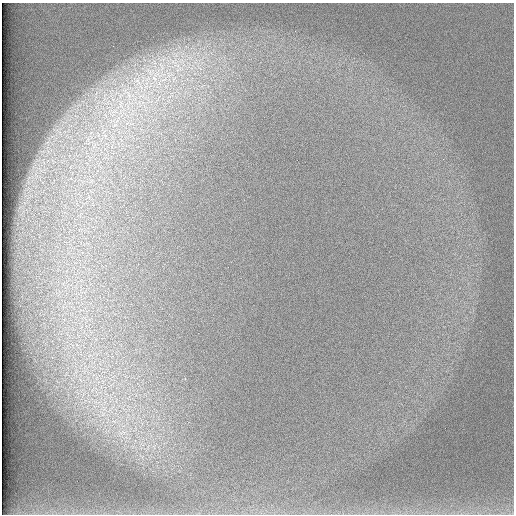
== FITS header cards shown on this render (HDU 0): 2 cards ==
NAXIS1  =                  512 /
NAXIS2  =                  512 /

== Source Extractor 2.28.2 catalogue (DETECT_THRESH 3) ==
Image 512 x 512 px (HDU 0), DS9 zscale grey, 1 PNG px = 1 image px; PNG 516 x 516 px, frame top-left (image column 1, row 512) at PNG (2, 3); no overlay
Background 97.4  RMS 2.9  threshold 8.74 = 3 sigma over >= 5 px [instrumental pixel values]
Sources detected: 5; all 5 listed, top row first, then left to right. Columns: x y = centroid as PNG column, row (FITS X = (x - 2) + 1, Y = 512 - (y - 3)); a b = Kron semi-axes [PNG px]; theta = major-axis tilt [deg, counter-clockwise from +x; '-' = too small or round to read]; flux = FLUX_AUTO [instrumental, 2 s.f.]
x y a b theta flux
174 62 21 10 -35 4800
161 66 21 8 -73 3500
150 71 17 13 -19 4500
164 79 16 6 21 2200
138 81 14 7 -61 1800